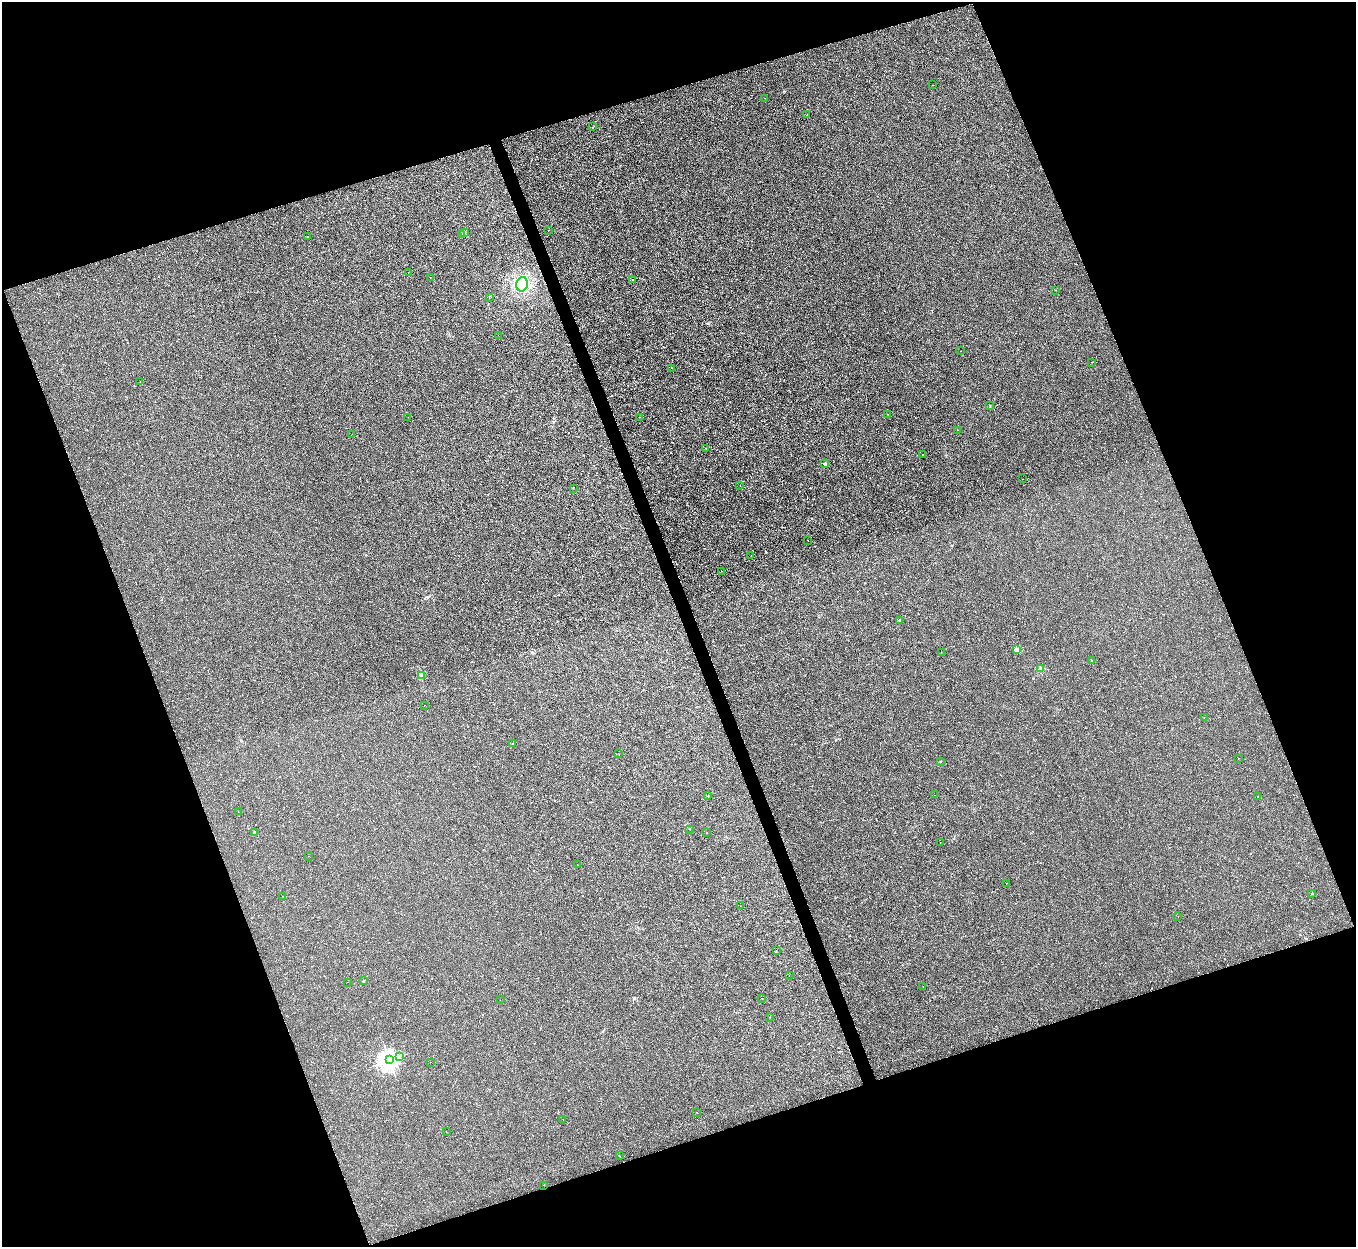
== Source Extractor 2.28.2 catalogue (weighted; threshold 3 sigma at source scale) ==
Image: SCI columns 1-5414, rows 147-5125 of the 5414 x 5400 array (HDU 1 of 3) = the unmasked area's bounding box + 8 px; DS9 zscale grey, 4 x 4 block average (1 PNG px = mean of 4 x 4 image px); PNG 1358 x 1249 px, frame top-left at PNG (2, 2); each listed source drawn as its Kron ellipse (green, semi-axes under 4 px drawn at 4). Shown black and unused: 40% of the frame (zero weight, under 2 of 3 exposures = <1% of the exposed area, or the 3 px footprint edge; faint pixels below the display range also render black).
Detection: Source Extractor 2.28.2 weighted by HDU 2 'WHT'. Background 6.58e-04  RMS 0.0034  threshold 0.0152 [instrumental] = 3 sigma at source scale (4.5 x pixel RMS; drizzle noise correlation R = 1.50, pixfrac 1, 0.05/0.05 arcsec/px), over >= 5 px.
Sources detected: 80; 2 inside a brighter object's white glare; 1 cosmic-ray / hot-pixel residue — neither listed nor drawn; the other 77 listed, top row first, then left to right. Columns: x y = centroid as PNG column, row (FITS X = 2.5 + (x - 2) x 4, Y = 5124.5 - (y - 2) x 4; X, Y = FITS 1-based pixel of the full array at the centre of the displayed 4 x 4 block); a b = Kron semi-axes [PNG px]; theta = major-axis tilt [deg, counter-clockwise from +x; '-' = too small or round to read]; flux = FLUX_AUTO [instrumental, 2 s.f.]
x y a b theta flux
932 85 2 2 - 0.3
765 98 2 2 - 0.51
807 115 2 2 - 0.49
593 127 2 2 - 0.72
548 230 2 2 - 1.2
465 232 2 2 - 5.3
462 234 2 2 - 2.1
307 237 2 2 - 1.3
408 272 2 2 - 1.3
430 278 2 2 - 0.44
632 280 2 2 - 1.5
522 284 7 5 76 14
1055 290 2 2 - 0.48
489 298 2 2 - 0.6
498 335 2 2 - 0.6
960 351 2 2 - 0.83
1091 362 2 2 - 0.9
671 368 2 2 - 1.3
140 381 2 2 - 0.26
990 406 2 2 - 0.65
888 414 2 2 - 0.78
408 417 2 2 - 0.43
639 417 2 2 - 0.6
958 430 2 2 - 1.2
351 435 2 2 - 0.44
706 448 2 2 - 0.63
923 455 2 2 - 0.99
825 464 2 2 - 9.1
1023 479 2 2 - 0.34
740 485 2 2 - 0.74
573 488 2 2 - 0.44
807 540 2 2 - 0.54
751 555 2 2 - 0.83
721 571 2 2 - 0.74
900 620 2 2 - 11
1017 649 2 2 - 43
941 652 2 2 - 0.35
1091 661 2 2 - 1.1
1041 669 3 3 - 4.1
421 675 3 3 - 3.7
424 705 2 2 - 2.2
1204 717 2 2 - 0.33
512 744 2 2 - 0.52
619 754 2 2 - 0.53
1238 758 2 2 - 1.3
940 761 2 2 - 1.7
934 795 2 2 - 0.4
708 796 2 2 - 0.48
1258 796 2 2 - 1.8
238 812 2 2 - 0.76
689 829 2 2 - 0.52
255 833 2 2 - 1.2
707 833 2 2 - 0.33
940 843 2 2 - 0.27
308 856 2 2 - 0.31
577 865 2 2 - 0.61
1006 883 2 2 - 0.46
1312 894 2 2 - 4.3
283 896 2 2 - 1.3
740 906 2 2 - 0.25
1178 916 2 2 - 0.81
776 950 2 2 - 0.34
789 975 2 2 - 0.57
363 981 2 2 - 5.3
348 982 2 2 - 0.6
923 986 2 2 - 0.96
762 998 2 2 - 0.33
500 1000 2 2 - 1.1
770 1017 2 2 - 0.38
399 1056 2 2 - 0.79
389 1060 3 2 - 1000
430 1062 2 2 - 0.34
697 1112 2 2 - 0.37
563 1120 2 2 - 0.93
446 1132 2 2 - 0.57
619 1156 2 2 - 1.5
544 1185 2 2 - 0.49
Diffuse or blended objects may show on this block-average render without a row.